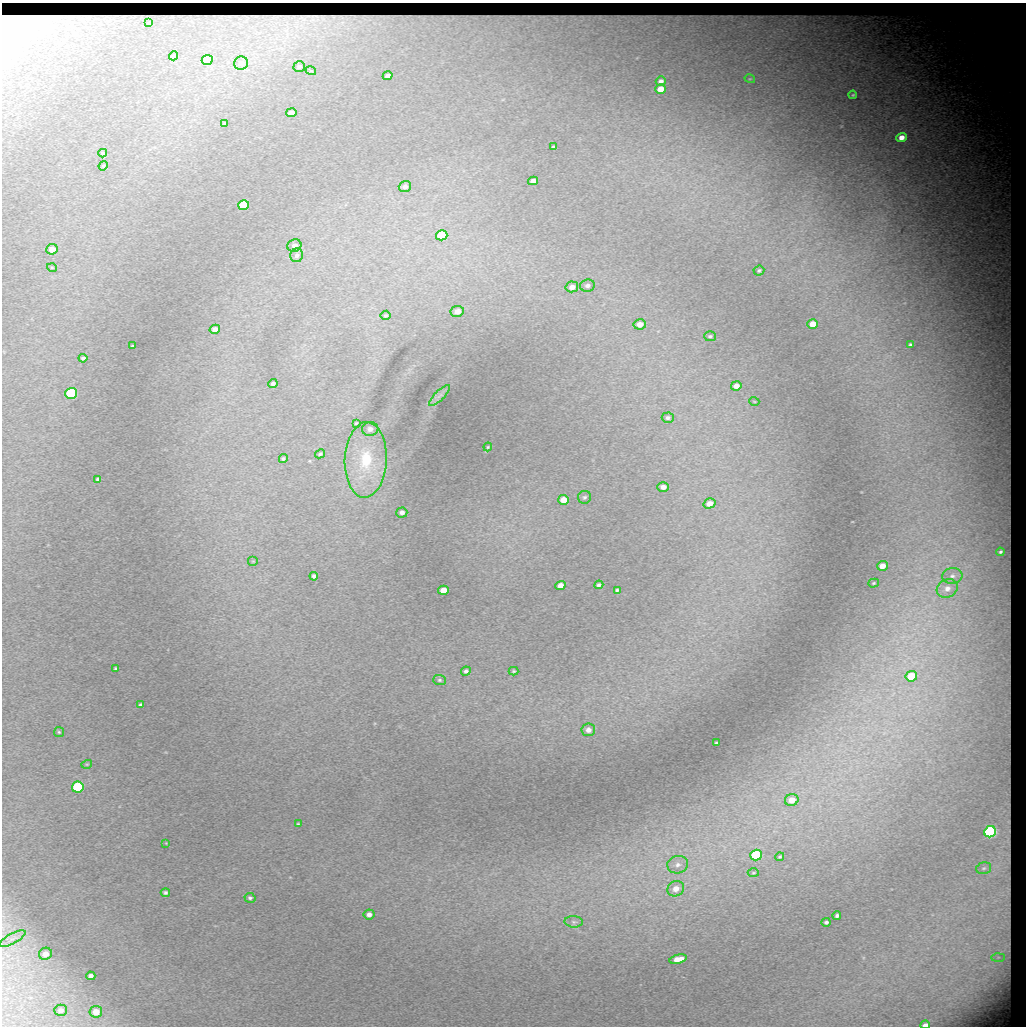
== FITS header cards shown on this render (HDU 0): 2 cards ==
NAXIS1  =                 1024 / length of data axis 1
NAXIS2  =                 1024 / length of data axis 2

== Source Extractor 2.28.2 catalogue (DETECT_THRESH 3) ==
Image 1024 x 1024 px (HDU 0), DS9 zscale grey, 1 PNG px = 1 image px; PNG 1028 x 1028 px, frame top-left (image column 1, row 1024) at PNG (2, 3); each listed source drawn as its Kron ellipse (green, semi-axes under 4 px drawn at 4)
Background 6660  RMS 22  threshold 65.2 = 3 sigma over >= 5 px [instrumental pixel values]
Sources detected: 102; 1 with non-positive FLUX_AUTO (blend fragments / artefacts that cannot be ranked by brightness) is neither listed nor drawn; the other 101 listed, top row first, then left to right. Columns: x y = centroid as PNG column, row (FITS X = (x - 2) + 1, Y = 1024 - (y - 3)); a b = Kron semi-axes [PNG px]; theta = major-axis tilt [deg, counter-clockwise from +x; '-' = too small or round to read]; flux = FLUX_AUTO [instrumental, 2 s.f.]
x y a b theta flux
149 23 3 2 - 1400
173 56 5 4 - 2900
207 60 5 5 - 50000
241 63 7 6 - 5300
299 67 5 5 - 3000
311 71 5 3 - 1300
388 76 5 4 - 5700
750 79 5 3 - 1400
661 81 5 4 - 6700
660 89 5 5 - 19000
853 95 4 3 - 2400
291 113 5 4 - 9300
224 123 4 3 - 1400
901 137 5 4 - 15000
554 147 3 3 - 2300
103 153 4 3 - 1800
103 166 5 3 - 1500
533 181 5 4 - 7700
405 186 6 5 - 5700
244 205 5 5 - 100000
442 235 6 5 - 74000
294 246 7 6 - 7500
52 249 5 5 - 13000
297 255 7 6 - 5200
52 268 5 3 - 1300
759 270 5 5 - 2400
587 285 7 6 - 5000
572 287 6 5 - 10000
457 311 6 5 - 13000
385 315 5 5 - 2100
640 324 6 5 - 11000
813 324 5 5 - 21000
215 329 5 4 - 8500
710 336 6 5 - 2600
910 345 4 3 - 2900
132 346 3 2 - 1400
83 358 4 3 - 3100
273 383 4 3 - 3800
736 386 5 4 - 9900
71 393 6 5 - 180000
440 395 14 5 45 6400
754 401 5 3 - 1200
668 418 6 5 - 3600
356 423 4 3 - 1600
370 429 8 7 - 8300
488 447 4 3 - 1500
320 454 5 4 - 2500
283 459 4 4 - 2400
366 460 38 21 88 100000
98 479 4 4 - 3500
663 487 6 5 - 8000
585 497 7 6 - 3400
564 500 5 5 - 20000
709 503 6 5 - 13000
402 512 5 5 - 5500
1000 552 4 3 - 2900
253 561 5 5 - 1900
882 566 5 5 - 15000
314 576 4 4 - 4500
952 576 10 7 6 7800
874 583 5 4 - 1900
560 585 5 4 - 13000
599 585 4 4 - 3800
947 588 11 9 28 13000
443 590 5 4 - 21000
617 590 4 3 - 2400
116 668 3 3 - 2100
466 671 5 4 - 3800
514 671 5 3 - 2000
911 676 6 5 - 41000
439 680 6 5 - 2700
141 705 4 3 - 3500
588 730 7 6 - 8500
59 732 5 5 - 2100
716 743 4 3 - 2200
87 764 5 3 - 1500
78 787 6 5 - 170000
792 800 7 6 - 20000
298 824 4 3 - 1800
990 832 6 5 - 380000
166 843 3 3 - 1000
756 855 6 5 - 130000
780 857 4 3 - 1900
678 865 10 8 13 9300
984 868 8 5 16 3400
753 873 6 4 2 1800
676 889 9 7 28 14000
165 893 5 3 - 3500
250 898 5 5 - 3300
369 914 6 5 - 6900
837 916 4 4 - 3900
574 922 9 5 -3 3900
826 922 4 4 - 3500
12 939 15 5 28 8500
45 954 6 6 - 11000
998 957 7 4 2 3100
678 959 9 4 14 19000
91 976 4 4 - 5000
61 1010 6 5 - 6900
96 1012 6 6 - 18000
925 1025 5 3 - 6800
At the frame edge (FLAGS 8, measured only in part): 1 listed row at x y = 925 1025
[1 non-positive-flux detection neither listed nor drawn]